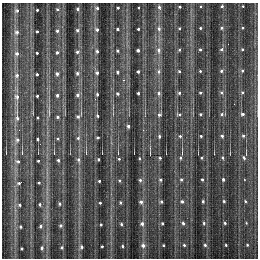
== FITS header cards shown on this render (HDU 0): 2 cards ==
NAXIS1  =                  256 / number of rows
NAXIS2  =                  256 / number of columns

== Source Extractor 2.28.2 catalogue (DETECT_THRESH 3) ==
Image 256 x 256 px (HDU 0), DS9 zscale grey, 1 PNG px = 1 image px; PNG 260 x 260 px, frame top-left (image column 1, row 256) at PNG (2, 3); no overlay
Background 1300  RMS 40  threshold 119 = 3 sigma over >= 5 px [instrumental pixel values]
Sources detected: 141; all 141 listed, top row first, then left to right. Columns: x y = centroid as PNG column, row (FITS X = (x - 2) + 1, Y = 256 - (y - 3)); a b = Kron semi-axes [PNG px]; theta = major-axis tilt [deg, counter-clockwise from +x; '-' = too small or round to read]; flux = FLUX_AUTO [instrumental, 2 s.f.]
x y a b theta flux
201 6 3 3 - 3900
222 6 3 3 - 4700
243 6 3 2 - 2500
180 7 3 3 - 4600
97 8 3 3 - 6300
118 8 3 3 - 5400
138 8 3 3 - 3500
159 8 6 3 -66 7700
57 9 3 3 - 5500
77 9 3 3 - 6000
37 10 3 3 - 4500
17 11 4 3 - 6100
179 28 3 3 - 4300
200 28 3 3 - 4300
221 28 4 4 - 5600
243 28 3 3 - 3800
118 29 3 3 - 6800
138 29 3 3 - 4500
159 29 5 4 - 8000
77 30 4 3 - 7100
97 30 3 3 - 7400
37 31 3 3 - 4700
57 31 3 3 - 6500
17 32 4 4 - 7600
200 49 3 3 - 5500
222 49 4 3 - 11000
242 49 3 3 - 4100
138 50 3 3 - 8800
159 50 5 5 - 9400
179 50 3 3 - 4300
97 51 3 3 - 6500
117 51 3 3 - 6600
57 52 3 3 - 6400
77 52 3 3 - 7000
37 53 3 3 - 4200
17 54 4 4 - 7100
179 71 3 3 - 3700
200 71 3 3 - 3900
221 71 4 4 - 5300
242 71 4 4 - 5000
117 72 3 3 - 6000
138 72 3 3 - 6700
159 72 5 5 - 7800
77 73 4 3 - 7500
97 73 3 3 - 6600
37 74 3 3 - 5000
57 74 3 3 - 8800
17 75 5 4 - 6500
123 80 5 4 - 3200
221 92 5 4 - 6200
242 92 4 4 - 5700
138 93 3 3 - 5800
159 93 4 4 - 6300
179 93 3 3 - 5100
200 93 3 3 - 5400
97 94 3 3 - 5600
118 94 3 3 - 6700
57 95 3 3 - 7400
78 95 4 4 - 8400
37 96 3 3 - 5300
17 97 5 5 - 8400
234 104 2 2 - 1700
179 114 4 4 - 5400
200 114 3 3 - 5400
222 114 5 4 - 5800
243 114 4 3 - 6200
159 115 4 4 - 6000
78 116 4 4 - 6800
97 116 3 3 - 5500
17 117 5 3 - 17000
38 117 3 3 - 5000
58 117 3 3 - 5800
128 126 3 3 - 6500
19 130 2 2 - 1500
143 130 3 2 - 3700
159 136 3 3 - 5200
180 136 3 3 - 5000
201 136 3 3 - 4200
222 136 3 3 - 5900
243 136 4 4 - 6000
98 137 3 3 - 3900
58 138 3 3 - 4200
78 138 4 4 - 4600
38 139 3 3 - 5100
17 140 5 4 - 6700
150 155 2 2 - 15000
139 158 3 2 - 3000
160 158 3 3 - 3900
180 158 4 4 - 5500
201 158 3 3 - 4900
222 158 3 3 - 5000
244 158 5 4 - 5200
98 159 3 3 - 3900
119 159 3 3 - 3500
58 160 3 3 - 5700
78 160 5 4 - 6700
18 161 3 3 - 5800
38 161 3 3 - 4600
202 179 3 3 - 4300
223 179 3 3 - 5300
140 180 3 3 - 5500
161 180 3 3 - 5900
181 180 3 3 - 5200
99 181 3 3 - 4200
120 181 3 3 - 4400
19 183 5 2 - 5200
39 183 3 3 - 4700
182 201 3 3 - 5900
203 201 3 3 - 4500
224 201 3 3 - 4100
245 201 4 3 - 3200
120 202 3 3 - 4900
141 202 4 4 - 7500
161 202 3 3 - 5700
100 203 3 3 - 3900
40 204 3 3 - 4800
60 204 3 3 - 5700
20 205 3 3 - 4900
162 223 3 3 - 5100
183 223 3 3 - 5800
204 223 4 4 - 4800
225 223 3 3 - 4200
246 223 4 3 - 2300
121 224 3 3 - 4900
142 224 4 4 - 8000
101 225 3 2 - 4300
41 226 3 3 - 5300
61 226 4 3 - 6300
21 227 3 3 - 5100
143 245 5 5 - 10000
163 245 3 3 - 4600
184 245 3 3 - 4000
205 245 4 3 - 4800
226 245 3 3 - 3400
247 245 4 3 - 3600
102 246 3 2 - 4000
122 246 3 3 - 4300
62 247 3 3 - 5500
82 247 4 4 - 6400
22 248 3 3 - 4000
42 248 3 3 - 4900